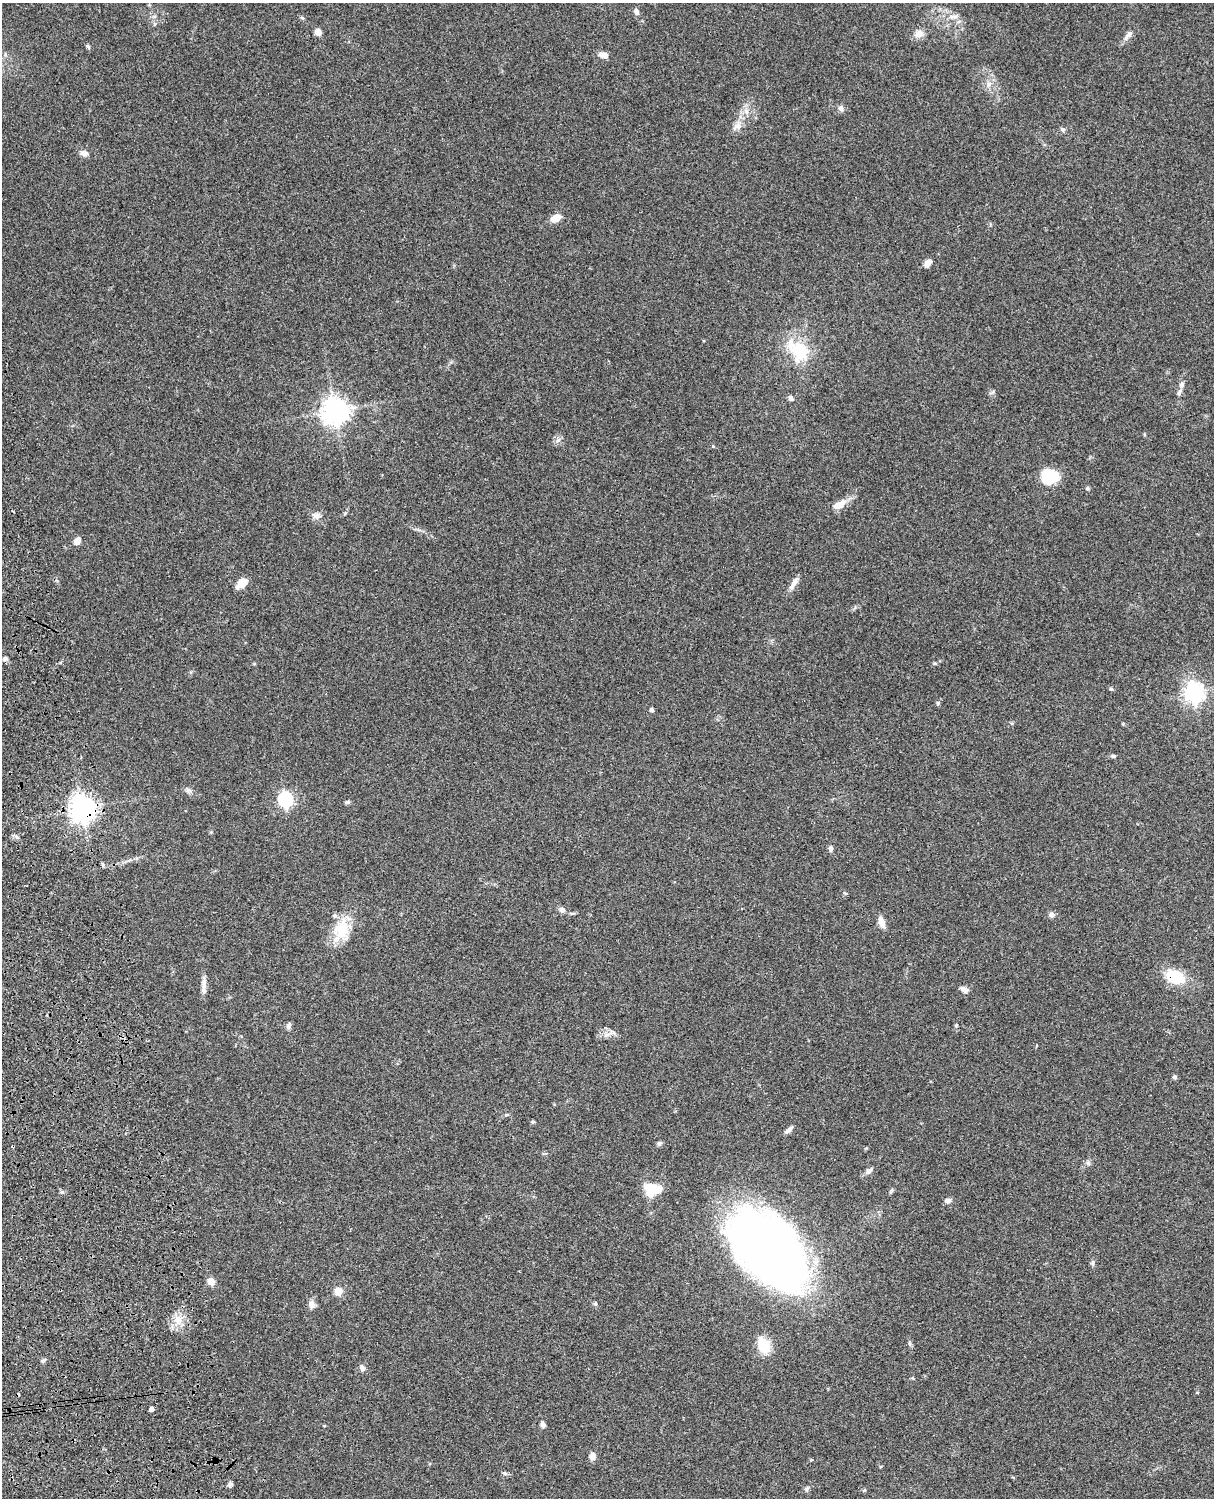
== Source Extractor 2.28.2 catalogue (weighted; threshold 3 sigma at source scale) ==
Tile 7 of 4 x 3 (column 3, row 2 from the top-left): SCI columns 2546-3757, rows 1773-3268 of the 5088 x 4927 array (HDU 1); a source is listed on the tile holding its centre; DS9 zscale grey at full resolution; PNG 1216 x 1500 px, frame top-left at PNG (2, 3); no overlay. Shown black and unused: <1% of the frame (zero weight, under 3 of 4 exposures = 6% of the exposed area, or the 3 px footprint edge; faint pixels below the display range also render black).
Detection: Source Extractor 2.28.2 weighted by HDU 2 'WHT'; one run over the whole footprint, this tile lists its part. Background 0.0838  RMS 0.006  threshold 0.0269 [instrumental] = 3 sigma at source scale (4.5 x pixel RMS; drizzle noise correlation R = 1.50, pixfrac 1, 0.05/0.05 arcsec/px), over >= 5 px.
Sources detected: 82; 1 cosmic-ray / hot-pixel residue — not listed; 4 inside a brighter listed object's ellipse — not listed separately; the other 77 listed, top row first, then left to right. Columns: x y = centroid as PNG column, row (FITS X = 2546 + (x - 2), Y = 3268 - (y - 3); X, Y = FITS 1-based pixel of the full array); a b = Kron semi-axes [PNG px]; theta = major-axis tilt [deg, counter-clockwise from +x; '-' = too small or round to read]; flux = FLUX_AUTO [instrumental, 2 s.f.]
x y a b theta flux
636 12 8 5 -59 2
954 17 10 5 1 2.1
302 18 6 4 -19 0.71
318 32 7 6 - 3.7
919 34 14 10 27 4
1128 35 15 6 48 3.3
88 46 7 5 -41 0.98
603 55 12 6 -13 3.9
988 84 7 4 72 1.5
841 108 8 6 -83 2
737 126 16 7 36 3.9
1062 129 6 4 -19 0.95
84 153 11 7 -20 2.7
556 218 10 7 21 6.5
928 263 10 6 51 3.7
799 350 25 20 -59 26
1182 384 9 6 79 1.8
791 398 6 6 - 1.7
335 411 9 9 - 550
558 440 8 5 34 1.5
1050 477 19 15 -2 19
1087 488 5 5 - 1.1
838 505 17 9 25 6.4
316 516 9 8 - 2.9
77 541 9 7 64 3.2
242 583 13 8 40 7.3
794 583 20 6 58 3.8
5 659 7 6 - 1.4
935 663 6 4 -20 0.74
1111 689 5 4 - 0.82
1194 692 8 7 - 310
651 710 5 4 - 1.6
1113 756 6 4 1 1.2
188 791 9 4 -8 1.5
285 799 7 6 - 120
347 802 7 5 9 1.1
82 809 9 8 - 540
211 832 5 4 - 0.59
831 848 8 5 -90 1.7
845 893 6 3 -18 0.65
562 910 8 7 - 2.3
572 913 6 4 18 0.84
1052 915 7 6 - 2.1
881 922 13 7 -70 4.8
342 929 29 18 90 18
1175 977 20 14 -22 21
204 985 25 6 88 3.9
965 990 10 7 -34 2.7
956 1025 5 4 - 0.68
288 1026 9 5 85 1.4
612 1032 11 7 -5 2.8
1174 1077 7 5 -27 1
533 1122 5 4 - 0.88
789 1130 12 5 41 2.1
659 1143 7 6 - 1.3
1088 1163 6 6 - 1.4
869 1171 11 6 41 2.1
649 1187 15 13 -2 8.5
62 1192 5 5 - 0.89
948 1200 9 6 7 2
770 1251 70 43 -45 610
1093 1263 7 4 72 1.2
211 1281 9 8 - 3.8
339 1291 8 8 - 6
595 1304 6 4 19 0.72
312 1305 11 7 -90 3.1
178 1320 11 11 - 6.6
763 1344 21 13 -68 12
43 1361 7 4 19 1
362 1368 8 6 -64 2.2
913 1378 5 3 - 0.53
151 1409 4 4 - 2.6
543 1424 7 5 -67 1.6
592 1456 8 7 - 3.3
505 1473 6 5 - 0.94
230 1484 6 6 - 1.5
807 1489 7 6 - 1.3
Overlapping masked pixels (flux is a lower limit): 2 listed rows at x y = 82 809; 1175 977
Unlisted compact peaks at least as high as the median listed source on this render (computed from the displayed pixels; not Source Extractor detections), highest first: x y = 938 703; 713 446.